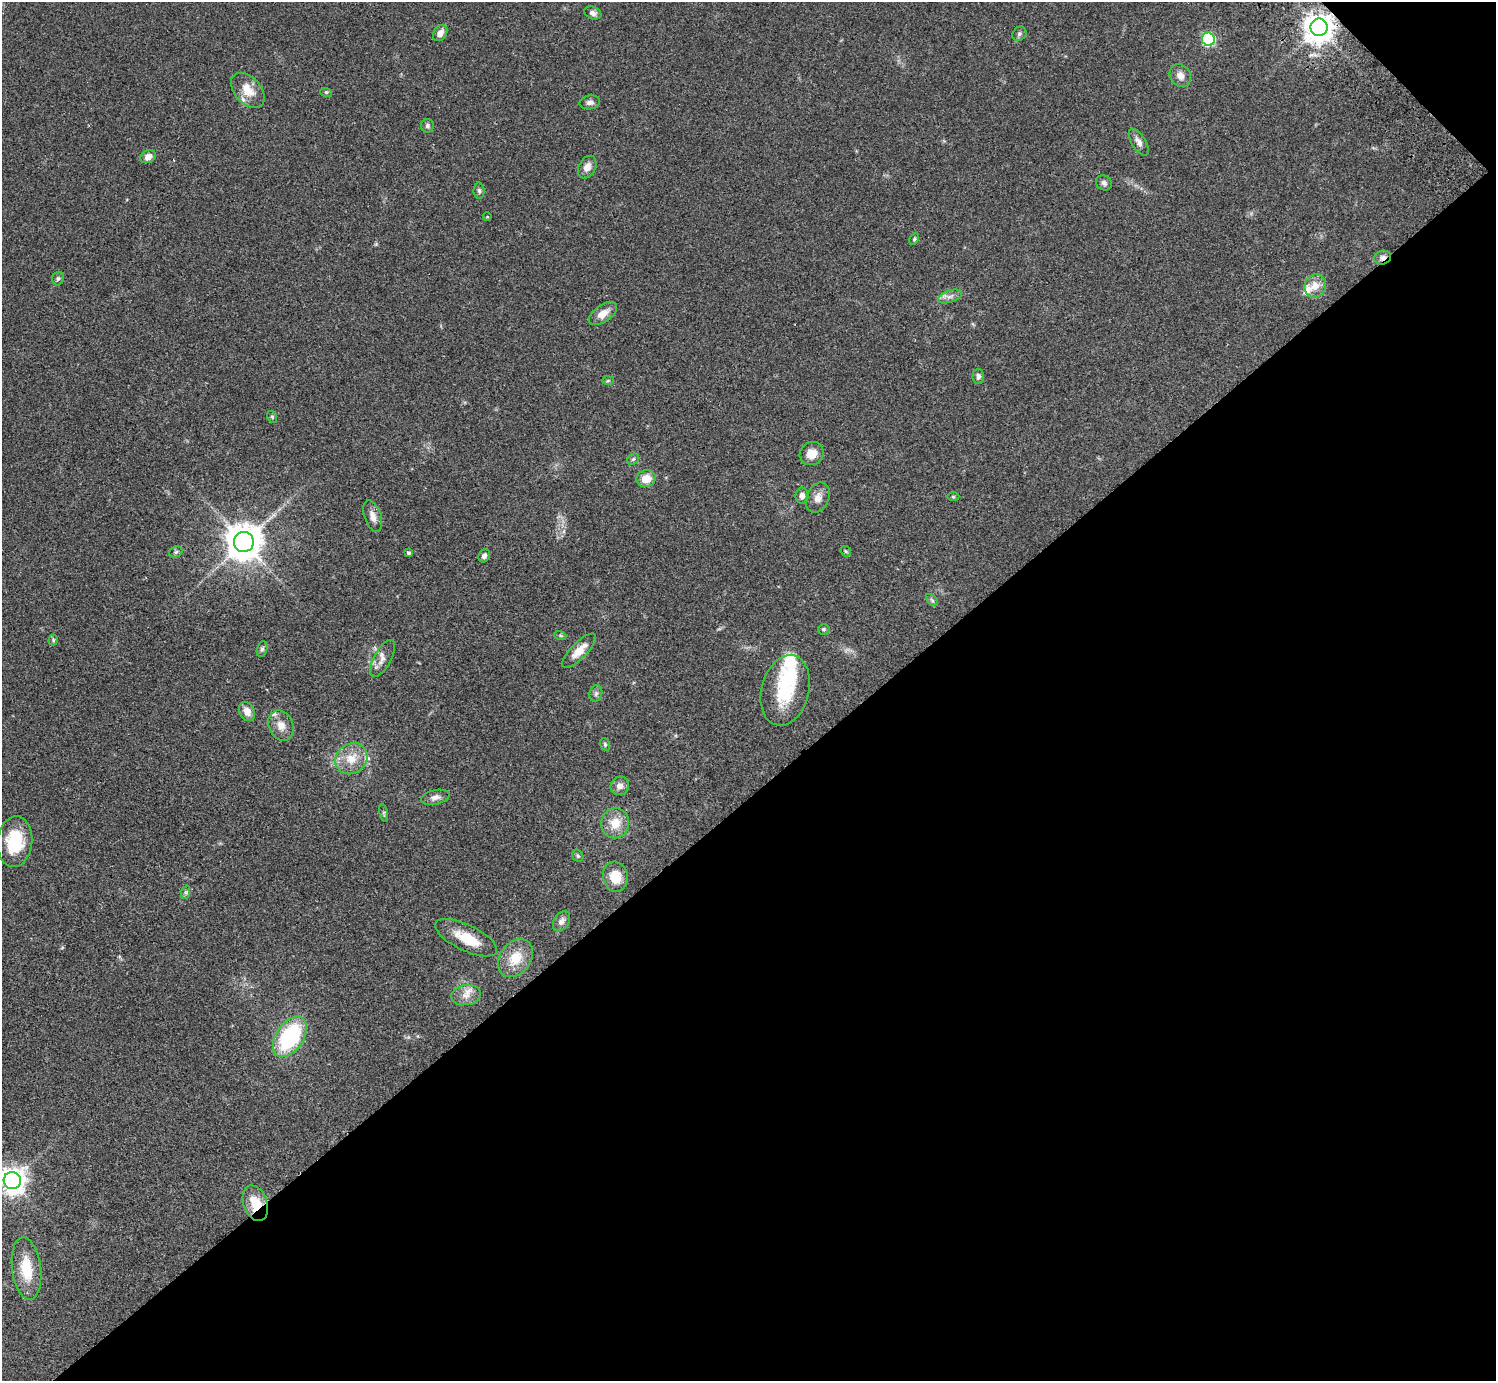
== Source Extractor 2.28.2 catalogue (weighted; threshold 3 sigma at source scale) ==
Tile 12 of 4 x 4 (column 4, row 3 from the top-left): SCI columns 4532-6025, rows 1724-3102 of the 6070 x 6064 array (HDU 1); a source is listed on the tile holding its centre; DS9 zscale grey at full resolution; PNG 1498 x 1383 px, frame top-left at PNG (2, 2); each listed source drawn as its Kron ellipse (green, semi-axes under 4 px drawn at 4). Shown black and unused: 43% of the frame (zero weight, under 2 of 3 exposures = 3% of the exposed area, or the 3 px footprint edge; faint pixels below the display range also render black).
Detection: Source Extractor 2.28.2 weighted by HDU 2 'WHT'; one run over the whole footprint, this tile lists its part. Background 0.061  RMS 0.0072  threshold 0.0325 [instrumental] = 3 sigma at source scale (4.5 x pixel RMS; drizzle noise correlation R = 1.50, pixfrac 1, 0.05/0.05 arcsec/px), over >= 5 px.
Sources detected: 74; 2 inside a brighter object's white glare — neither listed nor drawn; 6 inside a brighter listed object's ellipse — not listed separately; the other 66 listed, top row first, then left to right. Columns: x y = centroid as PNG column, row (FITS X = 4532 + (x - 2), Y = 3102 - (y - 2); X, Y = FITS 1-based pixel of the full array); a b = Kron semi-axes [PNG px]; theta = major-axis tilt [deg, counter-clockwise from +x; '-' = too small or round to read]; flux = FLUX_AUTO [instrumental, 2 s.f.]
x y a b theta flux
593 13 9 6 -24 2.7
1319 27 9 8 - 990
440 33 8 6 54 4.3
1019 34 8 6 44 1.8
1208 39 7 6 - 82
1180 76 12 10 -56 5
248 90 20 13 -48 12
326 92 6 3 -17 0.81
590 102 10 7 9 2.5
427 126 7 6 - 1.5
1139 142 15 7 -59 3.9
148 157 8 6 24 4.9
587 167 12 8 60 4.6
1104 183 8 7 - 2.2
479 191 8 5 -89 1.5
487 217 4 3 - 0.48
914 239 6 4 62 1.1
1383 257 8 7 - 2.8
58 279 7 6 - 1.6
1315 286 12 10 65 7.5
950 296 12 6 19 3.2
603 314 16 8 35 6.9
978 376 7 6 - 2.2
608 381 6 4 2 0.86
272 417 6 4 -69 1
812 454 12 11 - 8.3
633 459 6 5 - 1.2
646 479 9 8 - 9.3
802 496 8 6 -89 3.3
953 497 6 4 -1 0.84
818 498 15 11 66 5.7
373 516 16 8 -71 5
244 542 10 10 - 1700
846 551 6 5 - 0.99
176 552 7 5 23 1.4
409 553 3 3 - 3
484 556 7 5 61 2.4
932 600 7 4 -46 1.3
824 629 6 5 - 1.1
560 635 6 4 -20 0.87
53 640 5 4 - 0.91
262 649 8 5 74 1.5
579 651 23 8 46 8.6
383 658 20 8 61 5.4
785 690 36 23 75 36
596 693 8 6 73 2
247 711 10 7 -61 6
281 726 15 12 -66 7.2
605 744 6 4 -71 1
351 759 17 15 38 13
620 786 9 9 - 4.3
435 797 14 7 11 3.8
384 813 9 3 -78 0.98
615 823 15 14 - 12
15 842 25 17 84 28
578 856 6 5 - 1.2
615 877 15 12 -77 12
186 892 7 4 72 1.4
561 921 11 7 57 3.5
466 938 34 13 -26 16
515 958 21 15 53 15
466 995 15 10 8 5.6
290 1037 22 13 56 67
12 1181 8 8 - 740
255 1203 18 12 -70 15
26 1269 31 14 -83 23
Overlapping masked pixels (flux is a lower limit): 3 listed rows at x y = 1319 27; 1383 257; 255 1203
Isophote crosses this tile's border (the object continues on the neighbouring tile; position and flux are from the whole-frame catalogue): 1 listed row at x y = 12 1181